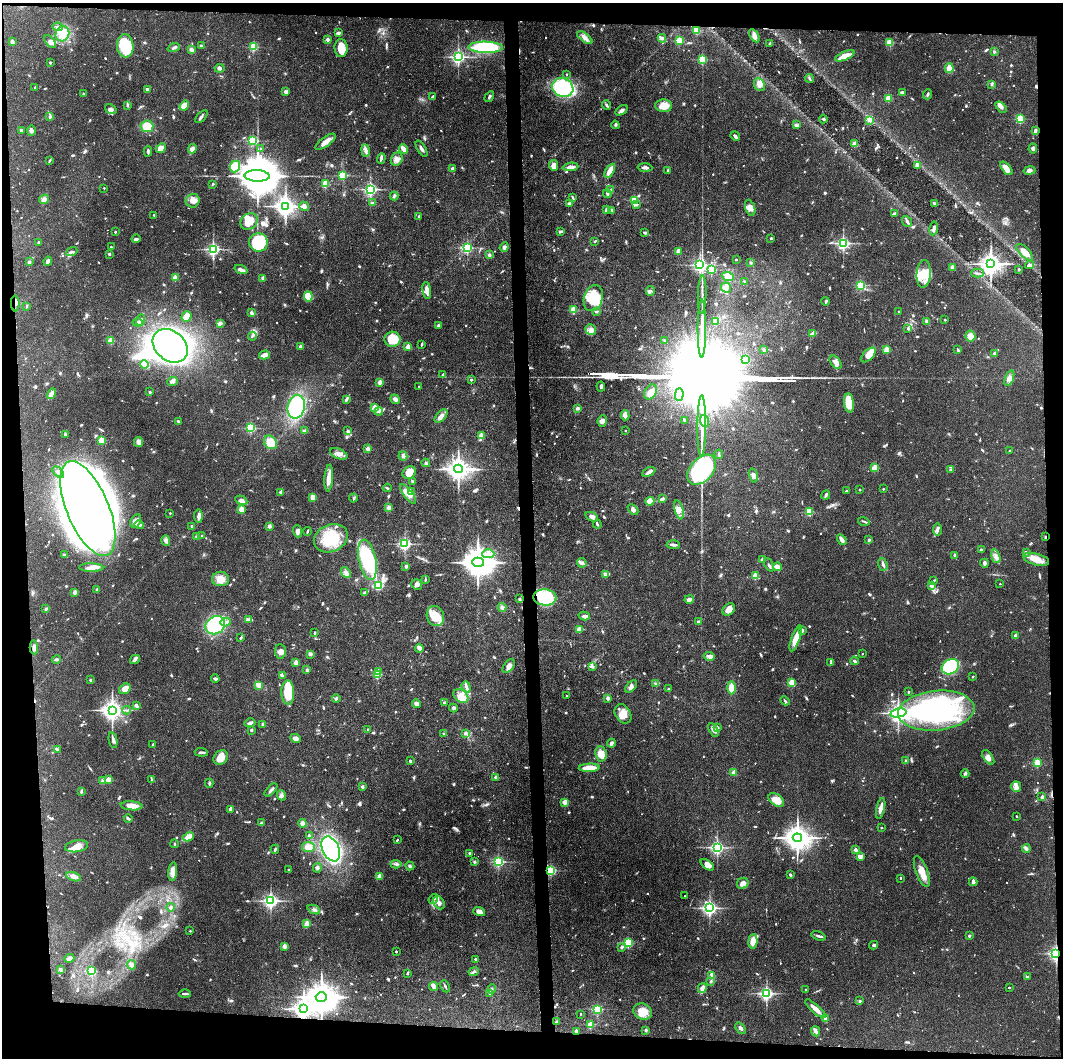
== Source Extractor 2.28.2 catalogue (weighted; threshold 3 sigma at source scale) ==
Image: 4241 x 4221 px (HDU 1 of 3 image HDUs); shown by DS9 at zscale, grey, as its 4 x 4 block average (DS9 zoom 1 of the averaged frame): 1 PNG px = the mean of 4 x 4 image px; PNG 1065 x 1060 px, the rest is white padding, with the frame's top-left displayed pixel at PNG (2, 3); every listed detection drawn as its Kron ellipse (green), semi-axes under 4 PNG px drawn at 4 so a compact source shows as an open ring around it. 9% of this frame is shown black and not used: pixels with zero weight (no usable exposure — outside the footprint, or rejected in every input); pixels covered by fewer than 3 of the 4 exposures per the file's context image (HDU 3 'CTX') — <1% of the file's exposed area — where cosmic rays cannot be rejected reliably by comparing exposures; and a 3 px margin inside the footprint's outer edge (the drizzle kernel's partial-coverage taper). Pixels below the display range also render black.
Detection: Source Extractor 2.28.2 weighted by HDU 2 'WHT'. Background 0.087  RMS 0.004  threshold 0.0179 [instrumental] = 3 sigma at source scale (4.5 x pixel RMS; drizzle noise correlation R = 1.50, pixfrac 1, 0.05/0.05 arcsec/px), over >= 5 px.
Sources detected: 1146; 4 too faint to see at this stretch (4 x 4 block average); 15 inside a brighter object's white glare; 9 cosmic-ray / hot-pixel residue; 1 long thin detection or spike segment (spike, bleed or trail) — neither listed nor drawn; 14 coinciding with a brighter row at this scale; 54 inside a brighter listed object's ellipse — not listed separately; of the other 1049, all 500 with FLUX_AUTO >= 2.75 (the completeness limit of this list) listed and drawn (549 fainter detections not listed), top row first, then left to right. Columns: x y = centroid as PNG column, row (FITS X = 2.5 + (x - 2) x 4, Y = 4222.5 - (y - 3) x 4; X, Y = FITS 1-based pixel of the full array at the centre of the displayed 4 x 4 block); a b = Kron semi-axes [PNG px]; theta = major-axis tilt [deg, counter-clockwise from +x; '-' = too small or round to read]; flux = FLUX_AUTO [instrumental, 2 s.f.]
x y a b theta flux
58 27 5 3 - 7.3
697 30 2 2 - 160
338 33 4 2 - 6.5
62 34 8 6 64 25
754 36 7 4 -58 13
585 38 9 4 -37 13
662 38 4 4 - 5.6
327 40 2 2 - 26
679 41 2 2 - 130
12 42 2 2 - 30
50 42 7 4 -52 9.6
890 42 2 2 - 140
770 44 2 2 - 5.4
125 46 11 8 -85 120
201 46 3 3 - 4.6
174 47 6 2 21 5.5
253 47 2 2 - 170
485 47 17 5 -1 230
341 48 9 6 -86 35
191 50 3 2 - 16
994 52 3 3 - 3.3
845 56 10 3 23 35
458 57 2 2 - 820
702 59 2 2 - 220
50 63 2 2 - 12
219 68 5 4 - 5.8
949 68 5 3 - 27
567 74 2 2 - 3.9
809 78 4 2 - 3.1
992 84 3 3 - 3.1
759 85 7 5 -58 13
35 87 2 2 - 4.9
563 88 11 9 -21 200
147 89 3 2 - 4.6
286 92 4 3 - 8.9
902 92 4 2 - 3.7
83 94 2 2 - 2.8
928 94 5 2 - 4.4
432 97 3 2 - 5.2
489 97 6 2 57 4.5
888 98 2 2 - 110
128 105 4 2 - 3.6
607 105 5 2 - 4.4
184 106 5 4 - 29
664 106 8 6 -3 29
1001 107 6 4 -49 7.3
111 109 6 4 -35 7
621 110 7 3 33 7.5
50 117 2 2 - 17
201 117 8 2 46 5.6
823 119 4 2 - 3
1020 119 2 2 - 180
869 120 4 2 - 5.3
615 125 4 3 - 3.2
797 125 4 3 - 6.9
147 126 6 6 - 39
21 131 4 2 - 3
31 131 5 4 - 5.4
1035 131 3 2 - 5.1
735 136 5 3 - 4.9
253 141 2 2 - 260
325 142 12 4 37 19
855 144 3 3 - 14
161 148 5 4 - 15
1033 148 5 3 - 6.1
192 149 5 3 - 12
261 149 2 2 - 6.8
404 149 5 2 - 29
421 149 9 3 -59 7.9
366 150 6 3 -81 8.2
148 151 5 2 - 4.5
381 158 5 2 - 4.5
397 159 7 5 60 12
49 160 3 2 - 3.1
553 165 5 4 - 22
917 165 4 3 - 7.9
235 166 6 5 - 38
570 167 8 3 5 11
645 167 7 2 -3 10
1006 168 8 4 -50 21
452 169 2 2 - 19
668 170 2 2 - 19
610 171 8 3 61 23
1029 171 6 3 11 8.1
343 175 2 2 - 210
257 176 12 5 -3 17000
213 184 4 3 - 2.8
325 184 2 2 - 130
104 188 2 2 - 3
370 189 2 2 - 650
611 189 2 2 - 3
607 193 4 2 - 3.5
394 196 4 2 - 3.2
573 197 4 2 - 3.7
44 199 5 4 - 8
634 200 2 2 - 140
193 201 7 7 - 16
372 203 3 2 - 3.2
570 203 4 2 - 5.4
934 203 4 2 - 2.8
636 205 4 2 - 3.1
285 206 4 3 - 2000
304 206 5 4 - 11
750 208 8 4 -71 12
606 209 4 2 - 4.6
612 210 3 2 - 3
894 213 4 2 - 4
154 215 2 2 - 6.2
419 217 4 2 - 4.1
249 221 9 7 37 40
907 221 6 3 -49 5.2
934 228 7 3 80 8.8
561 231 4 2 - 4.2
115 232 2 2 - 6.9
645 233 4 2 - 4.5
771 238 2 2 - 8.4
136 239 4 2 - 8.9
595 241 3 2 - 3.4
39 242 3 2 - 3.8
258 242 9 9 - 110
843 243 2 2 - 580
111 247 2 2 - 6.9
504 247 5 4 - 5.6
467 248 2 2 - 360
213 249 2 2 - 670
678 251 2 2 - 53
72 252 6 2 21 6.4
1025 252 11 4 -45 25
109 254 2 2 - 13
489 255 3 3 - 4.2
736 260 2 2 - 3.9
48 261 4 3 - 6.7
29 262 3 2 - 6.1
751 262 3 2 - 2.9
991 264 4 3 - 2300
700 265 2 2 - 690
1029 265 4 3 - 5.8
953 267 3 3 - 7.2
241 269 7 3 -22 8.6
1019 269 2 2 - 11
711 270 2 2 - 260
977 273 6 2 -1 3.3
924 274 14 7 86 42
728 277 6 4 -22 16
175 278 2 2 - 70
262 279 4 2 - 3.1
744 281 2 2 - 2.8
860 285 2 2 - 260
726 288 5 4 - 9.5
427 290 8 3 -82 17
650 291 5 3 - 5.5
702 295 19 2 88 15
308 296 5 4 - 50
593 298 13 9 73 76
826 301 4 2 - 3.4
15 303 8 2 -88 7.9
26 306 3 2 - 3.8
573 310 2 2 - 120
596 311 3 2 - 5.1
899 311 2 2 - 5.9
251 313 2 2 - 13
186 317 5 4 - 17
141 320 6 2 66 6
945 320 2 2 - 6.2
927 321 3 3 - 4.2
715 322 3 2 - 19
138 323 5 3 - 8
220 323 2 2 - 23
438 325 4 2 - 3.3
591 329 5 5 - 10
702 329 29 2 90 49
908 329 3 2 - 2.8
813 334 3 2 - 16
252 336 4 2 - 3.2
970 336 5 5 - 20
393 339 8 7 - 60
111 341 2 2 - 89
665 341 4 2 - 3.3
421 344 4 2 - 3.3
170 346 19 14 -39 900
300 346 2 2 - 24
408 347 2 2 - 58
763 349 4 3 - 3.2
886 350 2 2 - 72
958 350 2 2 - 4.4
995 353 3 3 - 4.3
264 355 5 3 - 19
868 355 9 5 45 28
746 359 2 2 - 160
835 362 8 5 -54 14
144 364 4 4 - 39
443 375 3 3 - 5.7
1009 378 8 4 70 10
471 380 2 2 - 3.4
173 381 6 4 24 7.4
380 382 2 2 - 50
419 386 2 2 - 3.3
601 386 5 3 - 5.3
149 392 3 2 - 3
650 392 8 5 60 16
52 394 5 3 - 19
679 395 6 3 88 25
346 399 4 3 - 3.4
395 399 5 3 - 7.5
849 403 9 5 -84 67
296 407 12 8 78 180
375 407 2 2 - 47
577 408 3 3 - 5.4
379 411 4 2 - 5.1
625 415 5 3 - 12
441 416 8 4 47 12
684 420 3 2 - 4.8
179 421 4 2 - 3.6
602 421 6 4 83 10
704 421 6 4 -70 12
702 426 30 2 90 55
250 428 2 2 - 280
304 431 3 3 - 4.5
348 431 3 3 - 5.6
625 431 2 2 - 2.9
65 435 4 2 - 3.7
481 436 2 2 - 43
102 440 2 2 - 110
139 442 5 4 - 12
270 442 7 6 - 37
368 449 2 2 - 44
1010 451 2 2 - 7.4
339 454 9 5 -22 14
719 454 5 2 - 3.5
403 456 4 4 - 6.2
426 463 4 2 - 3.1
875 468 2 2 - 120
458 469 4 3 - 2700
702 470 17 11 49 450
951 470 4 2 - 5.5
58 472 7 3 -42 11
649 472 7 3 29 9.1
409 473 7 5 36 26
753 476 7 4 -74 8.5
329 478 13 4 86 28
412 481 3 2 - 3.8
387 488 4 2 - 2.9
883 489 2 2 - 3.5
860 490 2 2 - 6.2
846 491 2 2 - 3.2
281 492 2 2 - 25
412 492 4 2 - 2.9
408 494 12 3 -53 15
826 495 5 2 - 5.5
313 497 4 3 - 19
353 498 4 3 - 3.9
663 499 3 3 - 5.1
241 500 6 4 -27 10
650 501 4 4 - 21
389 507 3 3 - 7.8
88 509 51 21 -67 4300
241 509 2 2 - 70
633 510 6 3 -46 6.9
679 510 10 4 -76 14
809 512 2 2 - 150
170 513 2 2 - 5.1
198 516 7 3 -85 7.7
592 517 6 3 -26 11
136 521 7 5 62 16
864 521 6 2 -18 3.7
597 524 4 2 - 3.2
139 525 5 3 - 6.4
192 526 2 2 - 4.5
269 526 2 2 - 30
938 529 6 2 84 5.3
297 531 6 4 -74 11
307 531 4 2 - 2.8
202 536 2 2 - 5.1
197 537 2 2 - 34
1045 537 2 2 - 2.9
331 538 17 13 23 92
842 540 6 3 -55 14
869 540 2 2 - 15
166 541 5 4 - 6.9
405 544 2 2 - 540
673 545 6 2 -4 8.7
981 550 3 2 - 2.9
1026 553 2 2 - 3.9
488 554 6 4 0 19
64 555 3 2 - 5.4
955 555 3 2 - 5.5
996 556 7 2 -74 8.5
762 559 4 2 - 4.5
1036 559 13 5 -15 28
367 560 20 8 -78 190
478 562 6 4 -1 5700
582 563 5 4 - 6.9
984 563 4 3 - 6.5
769 565 7 2 -65 4.2
883 565 6 3 -72 6
406 566 2 2 - 24
778 567 4 3 - 31
91 568 12 4 -1 16
346 573 6 3 -52 7.6
605 574 2 2 - 18
755 576 2 2 - 120
220 579 8 7 - 27
425 579 3 2 - 3.1
934 580 3 2 - 3
417 584 6 5 - 9.3
1000 584 2 2 - 3
378 586 2 2 - 210
931 586 2 2 - 21
97 589 2 2 - 15
74 592 2 2 - 36
364 593 3 2 - 3
545 597 11 8 -5 150
519 599 2 2 - 3.3
689 599 5 3 - 10
502 607 4 3 - 7
46 609 4 2 - 3.9
729 609 7 5 46 20
435 616 10 8 -71 49
584 616 6 4 -14 7.4
248 620 4 3 - 9
226 622 5 2 - 6.1
698 622 3 3 - 3.3
215 625 10 8 33 180
579 629 2 2 - 50
802 630 2 2 - 15
315 633 2 2 - 3.7
1016 636 2 2 - 32
241 638 3 2 - 2.8
796 638 13 4 70 46
34 647 7 3 -87 8.1
419 648 4 3 - 13
280 651 7 5 -85 11
310 654 4 3 - 5.8
862 654 2 2 - 3.2
709 656 6 3 -12 7.1
135 659 5 3 - 5.3
56 660 4 3 - 4.7
854 661 4 2 - 6.1
296 662 2 2 - 45
831 663 2 2 - 12
509 666 8 4 53 11
592 667 4 3 - 4.3
950 667 9 7 31 180
307 670 2 2 - 16
378 671 2 2 - 14
377 675 2 2 - 130
282 676 2 2 - 11
973 677 2 2 - 5.7
215 679 4 3 - 4.2
90 680 2 2 - 9.7
792 682 2 2 - 110
656 684 3 2 - 2.9
259 685 2 2 - 78
631 686 7 3 49 11
466 687 6 3 -70 6.4
731 688 6 3 -89 30
125 689 6 5 - 21
668 689 2 2 - 5.6
288 692 12 6 -87 72
908 692 2 2 - 5.4
461 696 8 6 -39 20
567 696 2 2 - 3.3
336 698 4 2 - 4.8
608 698 2 2 - 27
785 701 5 2 - 3.4
444 703 2 2 - 17
416 704 4 3 - 13
136 705 4 3 - 6.1
453 708 4 3 - 5.9
112 710 3 3 - 1900
126 710 4 2 - 3.5
936 711 38 20 5 340
898 713 8 3 11 1400
623 714 10 7 -56 25
250 723 5 2 - 7.6
263 725 4 3 - 3.2
717 727 3 3 - 3.7
368 729 2 2 - 5.2
251 730 3 2 - 3.7
713 730 7 3 -60 10
465 733 4 2 - 7.5
444 734 2 2 - 11
295 738 5 3 - 13
113 740 8 3 -78 7.8
611 743 4 3 - 6.4
153 745 4 2 - 4.5
57 750 3 2 - 3
201 752 7 2 -4 5.6
601 754 7 5 -82 31
221 757 8 6 47 26
988 757 8 4 -55 13
410 761 2 2 - 4.2
906 761 3 2 - 3.9
1037 763 2 2 - 160
589 768 10 3 2 44
734 773 2 2 - 46
965 774 4 2 - 3.6
496 777 2 2 - 20
108 779 2 2 - 45
152 779 2 2 - 2.9
103 781 2 2 - 38
209 783 4 2 - 4.5
362 787 2 2 - 22
1016 787 5 5 - 9.9
271 790 8 2 46 6.6
81 791 4 2 - 4.8
281 795 5 3 - 5.8
1042 797 4 3 - 4.3
776 800 9 5 -35 29
565 802 2 2 - 64
132 806 11 4 -5 24
881 808 10 3 78 17
231 809 4 3 - 9.8
1016 816 2 2 - 3.8
128 819 4 2 - 4.9
261 823 2 2 - 16
303 823 4 3 - 12
881 828 2 2 - 3.7
309 836 3 2 - 4.5
188 837 6 3 26 27
797 838 5 4 - 3700
397 840 2 2 - 3.9
174 844 4 2 - 3.2
77 846 12 5 9 23
308 847 6 5 - 19
717 847 2 2 - 680
275 849 4 2 - 4.7
331 849 13 8 -65 470
1026 849 4 3 - 5.1
855 850 2 2 - 31
470 853 2 2 - 7
860 856 4 3 - 16
474 862 3 2 - 3.7
498 862 2 2 - 430
396 864 5 3 - 4.9
707 865 8 4 -37 19
410 866 4 3 - 3.9
317 868 5 2 - 3.9
289 870 2 2 - 7.2
551 871 2 2 - 300
922 871 16 6 -70 29
173 872 9 4 84 23
790 875 4 2 - 3.6
379 876 2 2 - 49
74 877 8 4 -19 10
900 878 2 2 - 4.4
973 882 4 2 - 13
743 883 6 5 - 11
685 896 2 2 - 3
433 899 5 2 - 4.8
271 901 3 2 - 820
439 903 7 5 -57 11
170 907 4 3 - 4.2
710 908 3 2 - 850
314 909 6 3 -24 7.3
479 912 6 4 -16 12
307 924 2 2 - 72
190 931 2 2 - 3.3
818 936 7 2 -16 5.6
969 936 2 2 - 8.6
753 941 7 4 85 31
628 943 2 2 - 230
874 945 4 3 - 3.8
284 946 2 2 - 41
622 947 3 2 - 6.9
396 951 2 2 - 5.8
1056 953 3 2 - 770
69 958 5 3 - 8.8
475 959 2 2 - 5.6
131 965 5 3 - 11
60 970 3 3 - 3.2
92 971 2 2 - 220
474 972 5 3 - 5.6
407 973 4 2 - 4
712 976 3 3 - 6.5
1027 977 2 2 - 7.1
711 981 3 2 - 3.7
445 986 6 2 -64 3.6
434 987 4 3 - 13
1009 987 2 2 - 4.7
702 988 5 4 - 13
492 989 4 2 - 3.7
806 990 2 2 - 5.4
490 993 4 2 - 3.5
766 993 2 2 - 710
185 994 6 2 -1 6.4
321 997 5 5 - 5700
860 1001 3 2 - 3.5
304 1009 4 3 - 2100
597 1009 2 2 - 270
815 1009 13 3 -42 25
643 1012 9 7 -26 35
580 1014 2 2 - 2.8
825 1018 4 2 - 4.3
556 1022 4 2 - 4
591 1025 2 2 - 96
741 1028 6 3 -51 6.1
646 1030 2 2 - 14
576 1031 2 2 - 18
815 1031 5 3 - 9.2
Overlapping masked pixels (flux is a lower limit): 6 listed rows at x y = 15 303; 1045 537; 551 871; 1056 953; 304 1009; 576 1031
Diffuse or blended objects may show on this block-average render without a row.